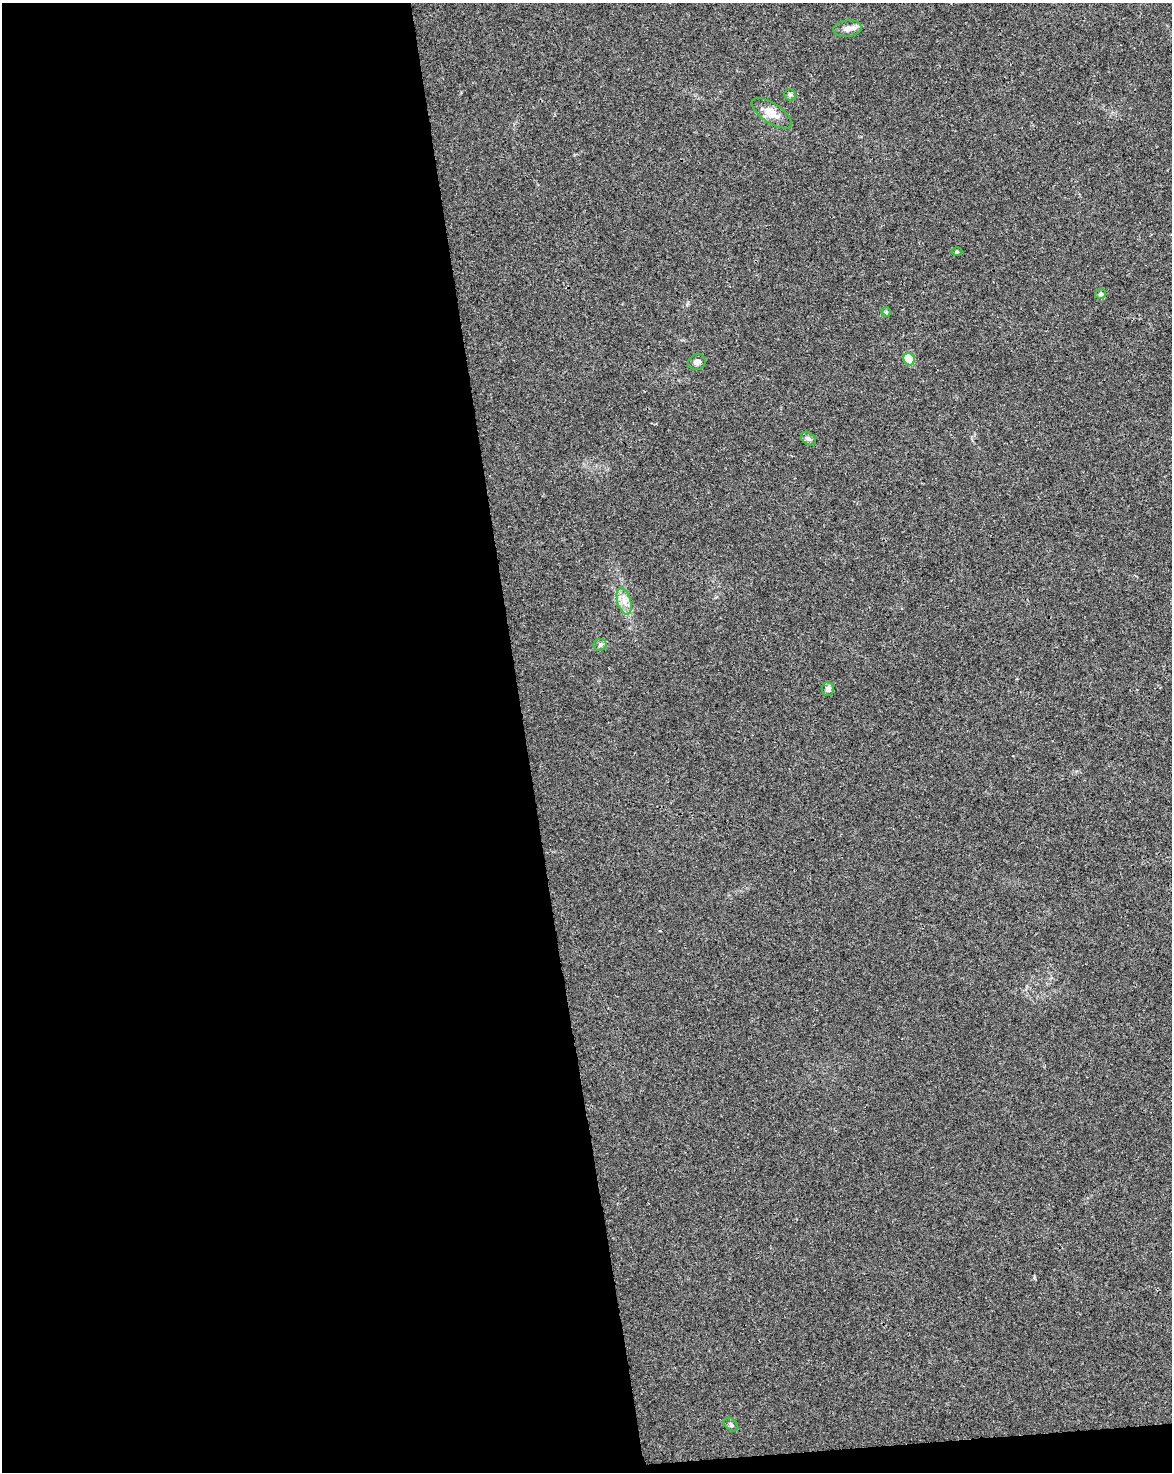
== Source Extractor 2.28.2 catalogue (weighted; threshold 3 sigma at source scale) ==
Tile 9 of 4 x 3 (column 1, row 3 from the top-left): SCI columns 57-1226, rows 68-1537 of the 4791 x 4502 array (HDU 1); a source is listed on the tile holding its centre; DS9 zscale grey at full resolution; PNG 1174 x 1474 px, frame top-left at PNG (2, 3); each listed source drawn as its Kron ellipse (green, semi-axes under 4 px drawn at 4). Shown black and unused: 46% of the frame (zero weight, under 3 of 4 exposures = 5% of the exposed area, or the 3 px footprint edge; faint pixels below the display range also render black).
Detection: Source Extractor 2.28.2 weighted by HDU 2 'WHT'; one run over the whole footprint, this tile lists its part. Background 0.00476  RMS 0.003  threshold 0.0135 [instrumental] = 3 sigma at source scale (4.5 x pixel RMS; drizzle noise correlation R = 1.50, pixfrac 1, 0.0396/0.0396 arcsec/px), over >= 5 px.
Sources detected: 13; all 13 listed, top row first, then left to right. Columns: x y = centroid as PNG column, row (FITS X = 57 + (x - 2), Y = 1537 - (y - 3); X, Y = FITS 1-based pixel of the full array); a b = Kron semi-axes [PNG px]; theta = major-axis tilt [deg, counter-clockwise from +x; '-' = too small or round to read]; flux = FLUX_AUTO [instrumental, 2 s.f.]
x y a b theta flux
847 29 14 8 7 1.9
790 95 6 5 - 0.52
772 113 23 10 -33 4.6
957 252 5 3 - 0.33
1101 294 5 5 - 0.54
886 312 5 5 - 0.35
909 359 6 5 - 8.4
697 362 9 7 27 1.5
808 439 8 6 -37 0.8
624 601 14 6 -73 2.4
600 645 6 6 - 0.69
828 689 7 6 - 1.2
731 1424 8 5 -41 0.71